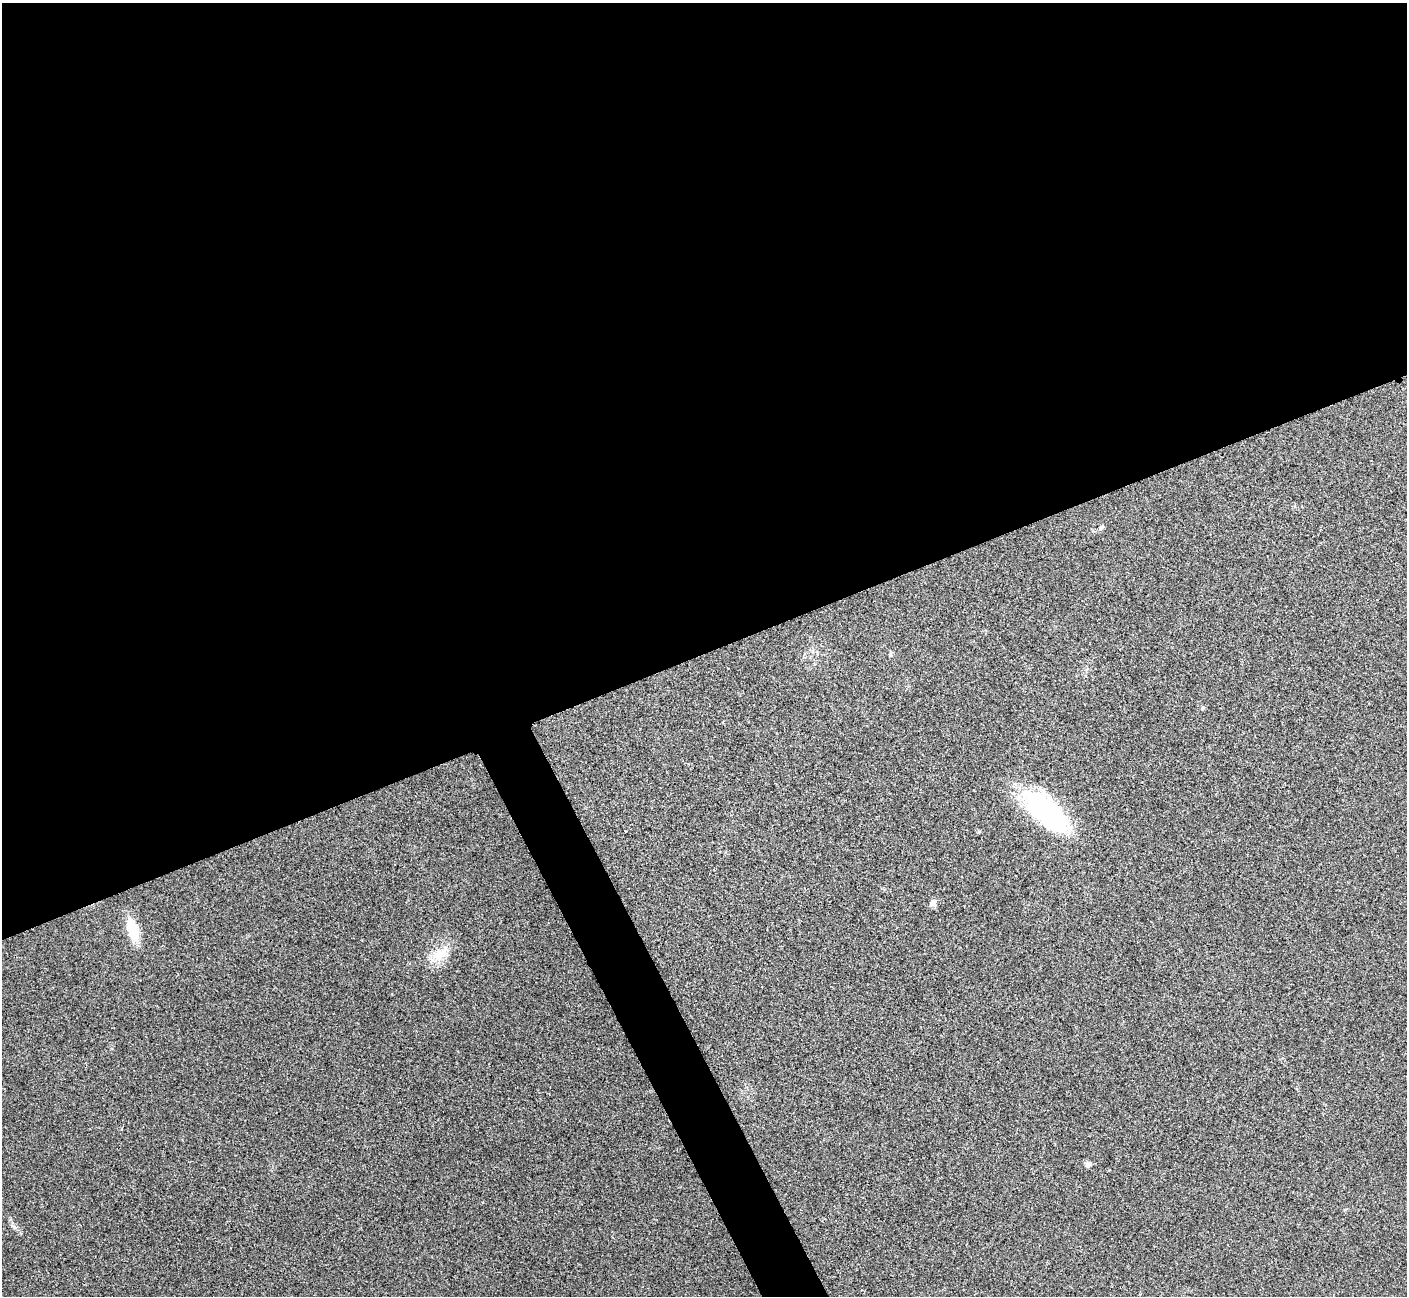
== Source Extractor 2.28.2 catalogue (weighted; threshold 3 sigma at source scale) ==
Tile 2 of 4 x 4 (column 2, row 1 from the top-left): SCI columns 1411-2815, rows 4038-5331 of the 5633 x 5621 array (HDU 1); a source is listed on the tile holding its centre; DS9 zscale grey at full resolution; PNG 1409 x 1298 px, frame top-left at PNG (2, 3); no overlay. Shown black and unused: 52% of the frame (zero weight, under 3 of 4 exposures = <1% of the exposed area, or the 3 px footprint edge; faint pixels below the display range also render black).
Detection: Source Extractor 2.28.2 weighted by HDU 2 'WHT'; one run over the whole footprint, this tile lists its part. Background 0.0382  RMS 0.006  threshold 0.0272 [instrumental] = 3 sigma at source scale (4.5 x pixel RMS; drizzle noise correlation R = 1.50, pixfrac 1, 0.05/0.05 arcsec/px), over >= 5 px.
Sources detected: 9; all 9 listed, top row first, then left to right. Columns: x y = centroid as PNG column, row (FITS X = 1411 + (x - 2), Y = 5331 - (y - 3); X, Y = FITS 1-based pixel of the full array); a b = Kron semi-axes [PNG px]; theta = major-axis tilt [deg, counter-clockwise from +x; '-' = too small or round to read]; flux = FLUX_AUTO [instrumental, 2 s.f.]
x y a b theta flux
1101 527 9 3 30 1
890 655 8 4 90 0.9
1202 708 6 4 89 0.71
1047 811 60 25 -42 83
933 903 8 7 - 3.2
133 930 19 9 -71 21
439 955 25 13 29 11
1088 1164 8 7 - 2
14 1227 8 4 -53 1.5